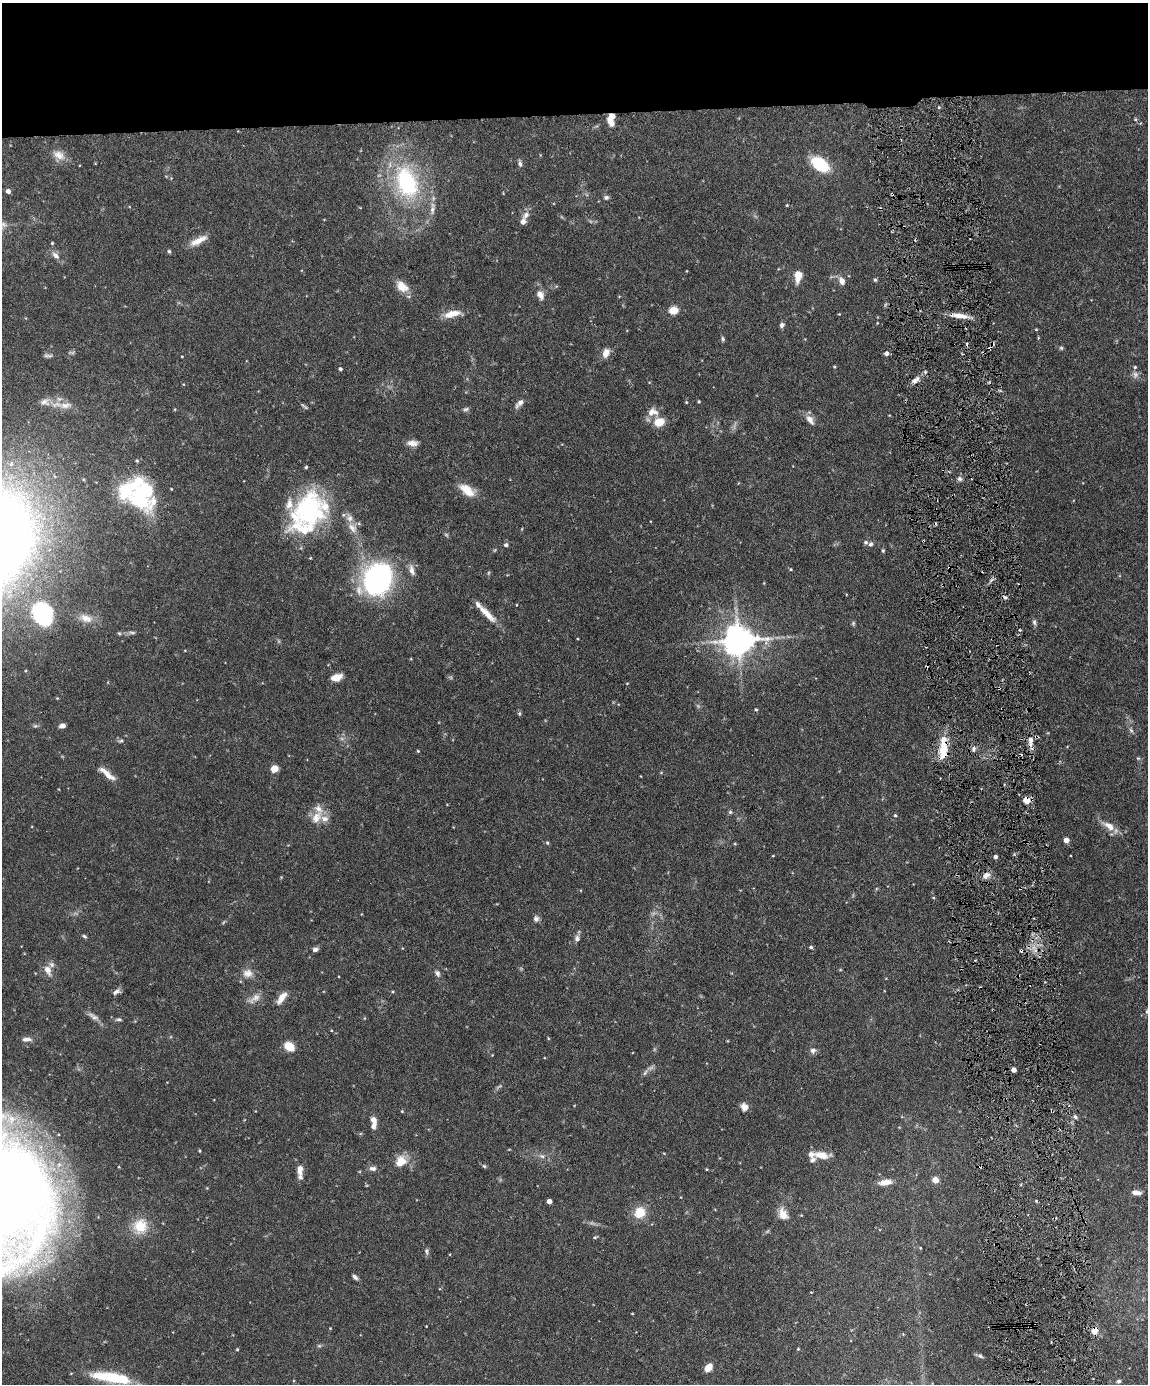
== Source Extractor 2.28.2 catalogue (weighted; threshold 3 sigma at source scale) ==
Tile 2 of 4 x 3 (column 2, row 1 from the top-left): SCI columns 1148-2293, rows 2999-4380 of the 4585 x 4509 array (HDU 1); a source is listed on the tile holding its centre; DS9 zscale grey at full resolution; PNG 1150 x 1386 px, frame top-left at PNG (2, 3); no overlay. Shown black and unused: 8% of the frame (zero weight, under 3 of 6 exposures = <1% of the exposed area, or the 3 px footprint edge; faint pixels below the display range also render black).
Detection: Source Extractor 2.28.2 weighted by HDU 2 'WHT'; one run over the whole footprint, this tile lists its part. Background 0.0991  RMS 0.0036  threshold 0.0148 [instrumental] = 3 sigma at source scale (4.09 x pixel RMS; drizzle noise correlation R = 1.36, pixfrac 0.8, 0.05/0.05 arcsec/px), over >= 5 px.
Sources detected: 193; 12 too faint to see at this stretch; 7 cosmic-ray / hot-pixel residue — not listed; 20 inside a brighter listed object's ellipse — not listed separately; the other 154 listed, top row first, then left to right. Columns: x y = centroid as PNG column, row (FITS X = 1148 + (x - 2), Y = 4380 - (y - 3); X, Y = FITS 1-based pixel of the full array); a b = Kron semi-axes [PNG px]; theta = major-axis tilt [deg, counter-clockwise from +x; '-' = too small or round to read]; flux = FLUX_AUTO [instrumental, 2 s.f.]
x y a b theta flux
1135 119 5 3 - 0.4
611 122 11 6 -58 2.8
59 155 18 11 -28 3.4
520 163 10 5 -80 0.97
820 164 16 10 -35 18
407 182 37 24 -71 38
8 191 4 4 - 1.4
606 197 7 5 14 0.81
787 205 4 3 - 0.3
432 209 20 7 83 2.7
526 215 12 8 53 2
198 241 25 8 27 3.8
52 243 4 4 - 0.35
169 251 5 4 - 0.48
56 255 14 7 -48 1.9
798 275 9 7 83 4.4
875 280 5 5 - 0.45
842 281 8 6 -68 2.2
402 286 18 11 -38 4.6
540 295 13 9 -63 2.5
673 310 5 5 - 14
452 314 24 8 12 4.5
839 314 3 3 - 0.23
959 316 23 6 -6 3.9
782 325 6 5 - 0.99
1036 329 4 3 - 0.29
723 339 7 4 -76 0.53
1061 348 6 5 - 0.55
606 353 12 8 70 2.5
886 353 5 5 - 1.3
182 356 3 2 - 0.23
834 367 4 4 - 0.32
340 369 4 4 - 0.58
1135 375 11 8 81 1.4
915 380 13 6 39 2
699 401 4 3 - 0.36
45 402 15 11 9 2.9
686 402 4 4 - 0.32
519 403 15 6 47 1.7
65 405 21 9 5 3.9
304 406 11 3 -37 0.56
466 409 9 5 15 0.76
651 412 15 8 64 2.6
810 420 15 8 -52 2.3
659 422 12 9 18 5.2
413 443 14 7 1 2.2
137 461 5 4 - 0.43
959 479 7 6 - 0.96
467 490 21 10 -35 5.6
143 493 30 24 83 37
309 510 46 40 59 45
352 528 15 10 -50 3.2
871 544 6 6 - 0.79
506 545 6 6 - 0.76
883 550 5 4 - 0.41
791 569 4 4 - 0.37
412 570 17 7 -76 2.2
377 579 29 23 58 75
1005 597 6 5 - 0.78
487 613 29 7 -44 4.8
43 614 23 18 -66 39
86 618 20 11 -15 4.1
1034 622 8 5 -80 0.85
853 623 6 5 - 0.52
119 633 5 4 - 0.4
738 640 10 8 6 620
411 659 4 3 - 0.23
336 677 11 7 17 3.9
627 683 4 3 - 0.24
999 688 4 4 - 0.39
57 698 4 3 - 0.26
756 710 4 3 - 0.42
519 713 6 5 - 0.5
35 726 7 5 -6 0.62
62 726 6 5 - 1.3
1131 730 8 5 -62 0.83
120 741 9 5 24 0.72
1030 741 16 7 -89 2.4
943 749 29 10 86 8.6
974 749 7 6 - 1.1
418 751 4 3 - 0.32
1138 758 6 3 -18 0.46
274 769 5 5 - 9.5
107 774 24 6 -39 3.7
1027 800 5 4 - 8.1
730 812 5 5 - 0.52
895 815 5 4 - 0.45
316 818 20 12 59 5
1109 826 20 9 -32 4
1066 840 4 4 - 3.2
547 843 5 4 - 0.48
773 856 4 2 - 0.22
995 857 4 4 - 0.98
986 875 10 7 38 1.9
536 919 8 7 - 1.2
85 936 7 4 -38 0.57
577 938 9 7 84 1.3
811 947 4 4 - 0.6
315 949 6 5 - 1.2
48 970 13 8 -64 2.7
248 973 14 11 2 3.1
437 973 8 6 -64 1
116 992 11 6 35 1.3
393 992 5 3 - 0.36
254 998 21 9 33 2.7
282 998 16 7 52 3.5
1147 1011 5 4 - 0.61
93 1016 19 6 -34 1.8
118 1019 8 4 -2 0.66
548 1038 5 3 - 0.28
27 1039 13 6 1 1.6
289 1046 10 7 -37 5.7
813 1050 8 7 - 1.3
492 1055 4 4 - 0.22
1014 1070 4 4 - 2.9
744 1107 8 7 - 2.5
402 1111 4 4 - 0.32
1052 1111 3 2 - 0.37
1075 1117 6 5 - 0.71
373 1120 11 6 -74 2.3
199 1151 3 3 - 0.38
821 1155 19 8 -7 4.6
542 1156 9 6 -26 1.2
400 1161 14 11 54 5.3
484 1166 6 5 - 0.52
980 1166 5 3 - 0.41
373 1168 10 6 -6 1.4
707 1169 3 3 - 0.3
300 1170 14 7 87 2.4
935 1180 4 4 - 5.7
885 1182 16 7 7 3.1
207 1188 4 4 - 0.27
1137 1193 11 6 -7 2.1
549 1201 4 4 - 2.3
1036 1201 4 4 - 0.38
639 1212 15 13 46 6.2
783 1214 16 11 -65 3.4
140 1226 22 20 72 8.5
595 1237 6 4 34 0.45
920 1248 4 3 - 0.27
426 1251 11 5 -77 0.83
355 1277 7 4 -43 1
632 1314 3 2 - 0.23
426 1326 2 2 - 0.2
330 1328 3 3 - 0.21
1095 1330 7 7 - 3.1
903 1334 4 4 - 0.27
319 1346 6 4 0 0.5
237 1349 4 3 - 0.31
798 1349 4 3 - 0.3
980 1356 9 5 -20 0.72
708 1368 9 6 53 3.4
111 1377 46 10 -9 19
1119 1381 5 5 - 0.64
Overlapping masked pixels (flux is a lower limit): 8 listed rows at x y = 959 316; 999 688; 1030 741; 943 749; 1027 800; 1052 1111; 980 1166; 1095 1330
Isophote crosses this tile's border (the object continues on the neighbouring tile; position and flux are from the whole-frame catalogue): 1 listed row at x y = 1147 1011